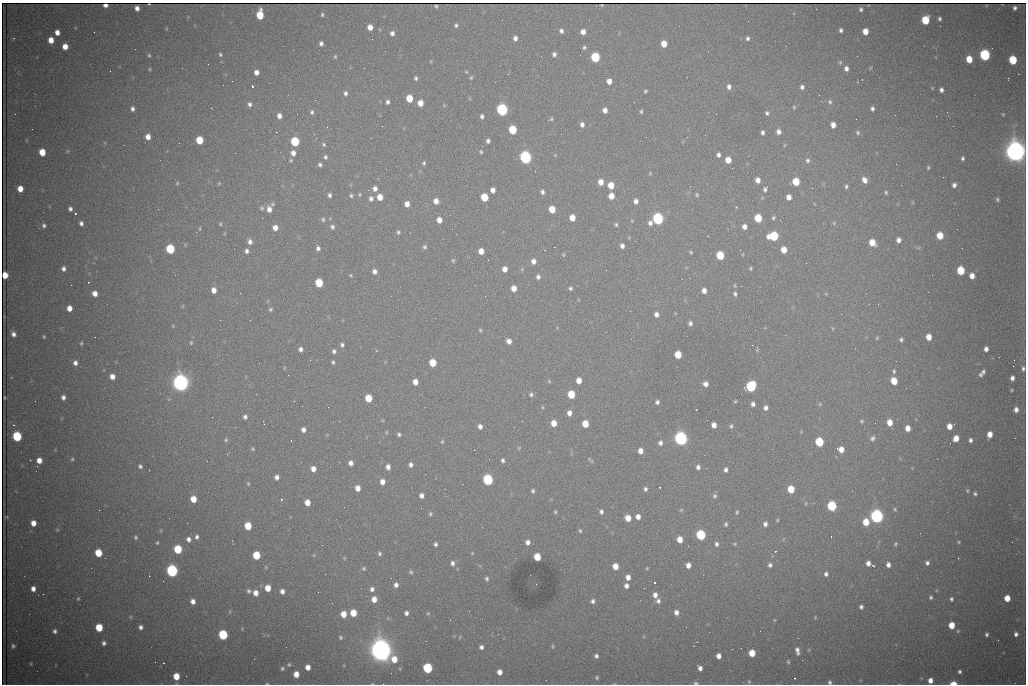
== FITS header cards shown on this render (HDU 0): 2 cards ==
NAXIS1  =                 1024 /fastest changing axis
NAXIS2  =                  682 /next to fastest changing axis

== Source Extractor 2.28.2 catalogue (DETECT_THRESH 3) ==
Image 1024 x 682 px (HDU 0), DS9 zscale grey, 1 PNG px = 1 image px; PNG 1028 x 686 px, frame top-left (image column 1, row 682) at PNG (2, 3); no overlay
Background 2370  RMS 30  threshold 90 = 3 sigma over >= 5 px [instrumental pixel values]
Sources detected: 500; all 500 listed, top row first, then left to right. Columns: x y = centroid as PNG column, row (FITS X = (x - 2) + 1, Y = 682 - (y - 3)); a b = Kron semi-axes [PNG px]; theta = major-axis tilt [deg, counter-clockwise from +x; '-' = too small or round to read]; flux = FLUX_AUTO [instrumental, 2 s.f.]
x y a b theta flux
149 4 3 2 - 1.1e+03
105 5 4 4 - 8.6e+03
602 5 3 2 - 1.8e+03
436 6 3 3 - 2.1e+03
137 8 5 4 - 1.0e+04
1015 8 4 4 - 5.7e+03
816 9 2 2 - 9.3e+02
861 9 4 3 - 4.3e+03
260 15 7 5 88 7.0e+04
322 15 4 3 - 2.8e+03
940 19 4 3 - 4.1e+03
925 20 6 5 - 7.9e+04
456 25 6 5 - 4.6e+03
370 27 5 5 - 1.7e+04
841 30 4 3 - 5.1e+03
561 31 4 4 - 5.9e+03
865 31 5 5 - 2.3e+04
57 32 5 4 - 1.4e+04
94 32 2 2 - 1.4e+03
583 32 5 5 - 1.4e+04
392 33 5 5 - 7.5e+03
14 38 3 3 - 2.5e+03
515 38 5 4 - 8.2e+03
748 38 4 3 - 4.5e+03
372 39 2 2 - 1.1e+03
51 40 5 5 - 2.4e+04
321 43 5 4 - 6.2e+03
664 44 5 5 - 2.9e+04
65 46 5 5 - 2.2e+04
584 47 5 4 - 4.0e+03
293 50 2 2 - 8.9e+02
220 54 5 4 - 3.3e+03
554 54 5 5 - 6.6e+03
149 55 5 3 - 3.1e+03
985 55 6 5 - 3.0e+05
857 56 3 2 - 2.4e+03
335 57 5 4 - 2.6e+03
595 57 6 5 - 1.6e+05
969 59 6 5 - 4.0e+04
1013 60 6 5 - 9.7e+04
431 61 5 3 - 1.9e+03
840 62 6 6 - 3.5e+03
208 64 2 2 - 3.0e+03
846 68 5 5 - 8.7e+03
870 68 5 3 - 1.9e+03
149 69 5 3 - 2.2e+03
110 71 2 2 - 9.0e+02
256 72 5 4 - 1.2e+04
466 72 5 4 - 2.2e+03
1018 74 2 2 - 1.5e+04
687 77 2 2 - 9.9e+02
416 78 5 4 - 4.2e+03
471 78 6 5 - 3.1e+03
862 79 3 2 - 3.7e+03
609 81 5 5 - 1.6e+04
495 82 2 2 - 7.4e+02
252 86 3 3 - 9.6e+04
729 87 6 5 - 8.0e+03
802 87 5 5 - 6.7e+03
932 88 5 3 - 1.8e+03
941 90 5 4 - 7.3e+03
645 91 4 4 - 3.2e+03
345 93 5 4 - 5.9e+03
409 98 6 5 - 4.9e+04
315 100 2 2 - 1.1e+03
821 101 3 3 - 1.2e+03
387 102 5 4 - 5.8e+03
634 102 2 2 - 8.9e+02
830 102 7 6 - 4.9e+03
420 103 5 5 - 2.5e+04
250 104 6 6 - 6.5e+03
444 105 4 4 - 1.9e+03
794 107 5 4 - 3.0e+03
872 108 5 4 - 5.5e+03
132 109 5 4 - 6.9e+03
502 110 6 5 - 4.4e+05
605 110 5 4 - 1.2e+04
641 111 4 3 - 3.2e+03
312 112 6 5 - 4.9e+03
947 112 2 2 - 3.2e+03
767 113 5 5 - 4.4e+03
15 114 2 2 - 8.6e+02
297 114 2 2 - 2.2e+03
1003 114 3 3 - 1.8e+03
895 115 2 2 - 8.5e+02
279 116 5 4 - 1.1e+04
482 116 5 4 - 5.6e+03
551 119 6 4 31 3.4e+03
582 125 6 5 - 8.8e+03
833 125 5 4 - 1.5e+04
382 126 3 2 - 1.9e+03
513 130 6 5 - 9.8e+04
762 132 5 4 - 6.1e+03
778 132 6 5 - 1.0e+04
858 132 6 6 - 4.2e+03
148 137 5 5 - 1.6e+04
199 140 6 5 - 6.1e+04
488 141 4 4 - 5.8e+03
295 142 6 5 - 1.3e+05
179 143 2 2 - 4.0e+03
324 144 5 4 - 3.3e+03
124 145 2 2 - 1.7e+03
68 151 5 3 - 1.9e+03
42 152 6 5 - 4.1e+04
481 152 4 4 - 2.9e+03
1016 152 9 8 - 2.3e+06
235 153 2 2 - 1.4e+03
293 153 6 5 - 1.1e+04
555 155 4 4 - 1.7e+03
718 155 5 4 - 7.2e+03
325 157 5 5 - 4.4e+03
525 157 6 5 - 5.4e+05
963 158 5 4 - 4.4e+03
291 160 4 3 - 2.4e+03
728 160 5 5 - 2.4e+04
807 160 7 6 - 5.6e+03
424 163 5 4 - 3.8e+03
896 164 2 2 - 1.3e+03
320 165 4 4 - 4.5e+03
928 168 4 4 - 2.8e+03
650 173 5 4 - 2.2e+03
758 180 5 5 - 1.4e+04
864 180 7 5 -62 1.3e+04
601 182 6 5 - 2.0e+04
796 182 6 5 - 6.0e+04
177 183 5 4 - 2.6e+03
219 183 4 4 - 2.2e+03
611 185 5 5 - 3.6e+04
901 185 3 2 - 1.7e+03
954 185 5 4 - 7.3e+03
846 186 5 4 - 3.8e+03
812 188 2 2 - 3.0e+03
20 189 5 5 - 2.2e+04
375 189 6 5 - 1.0e+04
765 189 8 6 70 6.1e+03
368 190 2 2 - 8.4e+03
493 190 5 4 - 1.3e+04
542 192 6 5 - 6.4e+03
886 192 4 3 - 3.1e+03
329 195 4 4 - 5.7e+03
359 195 5 5 - 3.1e+03
697 195 6 5 - 3.2e+03
351 196 5 5 - 4.1e+03
611 196 5 5 - 2.5e+04
380 197 5 5 - 2.7e+04
484 197 6 5 - 6.2e+04
789 197 5 4 - 1.3e+04
371 198 6 6 - 7.8e+03
997 199 5 4 - 3.7e+03
436 201 6 5 - 1.5e+04
636 201 5 5 - 1.1e+04
912 202 5 3 - 2.1e+03
272 204 6 5 - 3.5e+03
407 204 5 5 - 1.5e+04
736 207 4 4 - 1.8e+03
262 208 5 5 - 3.6e+03
70 209 4 4 - 6.1e+03
269 209 7 6 - 1.3e+04
552 209 5 5 - 3.9e+04
75 213 3 3 - 3.3e+03
330 218 5 3 - 1.9e+03
572 218 5 5 - 2.7e+04
758 218 6 5 - 7.0e+04
773 218 6 5 - 3.9e+03
323 219 6 4 89 3.8e+03
658 219 6 5 - 3.7e+05
439 220 5 5 - 1.6e+04
780 220 3 2 - 2.3e+03
632 221 4 4 - 1.8e+03
81 223 5 4 - 6.7e+03
650 223 6 6 - 8.4e+03
834 223 5 5 - 2.7e+03
220 224 4 4 - 2.6e+03
616 224 5 4 - 3.5e+03
44 225 5 4 - 4.8e+03
332 227 6 5 - 4.9e+03
744 227 5 5 - 1.2e+04
200 228 6 3 -90 2.1e+03
275 228 6 5 - 1.5e+04
398 232 5 4 - 3.8e+03
410 233 2 2 - 9.9e+02
774 236 7 6 - 1.3e+05
940 236 5 5 - 4.8e+04
899 240 5 4 - 9.7e+03
250 242 6 5 - 8.7e+03
872 242 6 5 - 3.6e+04
622 246 5 4 - 8.5e+03
425 247 5 5 - 4.3e+03
318 248 5 4 - 6.7e+03
170 249 6 5 - 1.3e+05
545 250 2 2 - 1.5e+03
740 250 2 2 - 1.1e+03
784 250 5 5 - 2.8e+04
247 251 6 4 -87 6.3e+03
481 251 5 5 - 2.1e+04
691 252 5 4 - 2.7e+03
563 254 6 4 87 2.7e+03
743 254 5 3 - 1.8e+03
720 255 6 5 - 8.1e+04
453 260 5 4 - 2.9e+03
488 260 3 2 - 2.3e+03
533 261 6 5 - 1.1e+04
806 263 2 2 - 1.1e+03
750 268 5 4 - 2.9e+03
64 269 5 5 - 7.4e+03
505 269 5 5 - 1.5e+04
522 269 6 4 47 2.7e+03
606 270 2 2 - 1.2e+03
961 270 6 5 - 8.3e+04
375 271 6 5 - 9.3e+03
5 275 5 5 - 3.4e+04
350 275 5 4 - 2.5e+03
932 275 2 2 - 9.9e+02
972 276 5 5 - 1.7e+04
538 277 6 5 - 6.7e+03
319 283 6 5 - 8.9e+04
71 285 2 2 - 6.9e+03
735 285 5 4 - 2.4e+03
514 288 5 4 - 2.0e+04
570 288 4 4 - 4.1e+03
214 290 6 5 - 1.6e+04
704 291 5 4 - 1.3e+04
95 293 5 5 - 1.6e+04
240 293 2 2 - 9.0e+02
735 294 6 5 - 4.7e+03
826 294 4 4 - 2.1e+03
878 304 2 2 - 1.4e+03
183 306 5 3 - 1.8e+03
69 308 5 5 - 1.7e+04
270 309 5 5 - 3.6e+03
656 314 5 5 - 9.1e+03
841 314 2 2 - 2.5e+03
220 320 2 2 - 9.1e+02
690 323 5 5 - 5.8e+03
173 326 4 4 - 2.0e+03
480 330 4 4 - 2.7e+03
755 330 2 2 - 1.3e+03
13 334 5 4 - 8.9e+03
44 337 4 3 - 2.5e+03
95 337 2 2 - 9.2e+02
929 337 5 5 - 2.4e+04
877 338 4 3 - 2.3e+03
901 339 5 5 - 4.5e+03
509 341 6 5 - 1.2e+04
81 343 4 3 - 2.7e+03
191 343 5 4 - 2.7e+03
342 345 4 4 - 4.8e+03
752 345 2 2 - 4.3e+03
300 349 5 5 - 7.7e+03
757 349 7 3 -85 2.6e+03
986 349 5 4 - 9.9e+03
334 351 4 4 - 5.4e+03
678 355 5 5 - 5.0e+04
999 357 2 2 - 9.1e+02
310 360 2 2 - 3.2e+03
1014 360 3 2 - 2.4e+03
333 362 4 3 - 3.4e+03
75 363 6 5 - 9.0e+03
259 363 2 2 - 1.7e+03
433 363 6 5 - 5.6e+04
1013 366 2 2 - 2.1e+04
1023 368 7 5 85 5.5e+03
894 371 6 4 -87 3.2e+03
983 372 5 4 - 5.1e+03
288 375 3 2 - 1.7e+03
981 375 5 4 - 4.3e+03
112 376 5 5 - 1.5e+04
1012 378 5 4 - 8.5e+03
579 380 5 4 - 2.2e+04
549 381 5 4 - 2.4e+03
894 381 6 5 - 3.9e+04
415 382 5 5 - 1.6e+04
180 383 8 7 - 1.4e+06
705 384 5 5 - 1.1e+04
751 386 7 6 - 2.2e+05
1012 390 3 3 - 2.2e+03
256 394 2 2 - 1.8e+03
531 394 6 5 - 5.1e+03
571 394 6 5 - 6.7e+04
63 397 5 4 - 7.4e+03
4 398 3 2 - 1.8e+03
368 398 6 5 - 5.3e+04
35 401 2 2 - 1.4e+03
294 401 2 2 - 1.3e+03
735 401 4 3 - 2.3e+03
657 402 4 4 - 5.5e+03
753 404 5 4 - 7.9e+03
820 404 5 5 - 2.5e+03
542 407 5 4 - 2.5e+03
766 408 6 5 - 8.0e+03
696 409 2 2 - 1.3e+03
1016 409 6 5 - 1.1e+04
569 413 5 5 - 1.1e+04
245 417 5 4 - 5.8e+03
897 419 2 2 - 1.0e+03
339 421 2 2 - 1.4e+03
862 421 5 4 - 2.8e+03
890 422 5 5 - 2.6e+04
554 423 5 5 - 2.6e+04
875 423 2 2 - 1.7e+03
264 424 3 2 - 1.6e+03
585 424 5 5 - 4.1e+04
954 424 2 2 - 9.8e+03
14 425 4 4 - 2.2e+03
714 425 5 4 - 1.5e+04
480 426 5 4 - 9.2e+03
731 426 6 4 72 3.9e+03
949 426 5 5 - 2.0e+04
235 427 2 2 - 3.2e+03
908 428 5 4 - 1.9e+04
303 430 5 5 - 9.9e+03
386 432 6 4 71 2.5e+03
399 434 4 4 - 4.4e+03
990 434 6 4 83 2.1e+04
17 436 6 5 - 1.6e+05
872 438 7 6 - 5.9e+03
956 438 6 5 - 2.3e+04
681 439 6 6 - 8.0e+05
226 440 5 5 - 3.1e+03
970 440 4 4 - 5.6e+03
379 442 2 2 - 8.9e+02
442 442 5 4 - 2.4e+03
819 442 6 5 - 1.2e+05
660 443 6 5 - 7.5e+03
519 448 6 5 - 2.7e+03
253 449 5 4 - 2.9e+03
841 449 6 5 - 2.0e+04
640 451 5 4 - 1.5e+04
72 459 5 4 - 3.1e+03
30 460 3 2 - 2.5e+03
39 460 5 5 - 1.8e+04
503 460 5 4 - 5.0e+03
590 460 9 3 -40 3.1e+03
351 463 5 5 - 1.0e+04
411 465 5 4 - 7.2e+03
587 465 2 2 - 5.5e+03
140 466 5 4 - 4.5e+03
388 467 5 4 - 1.2e+04
698 467 5 5 - 7.2e+03
313 469 5 5 - 1.4e+04
149 470 3 2 - 2.9e+03
726 470 5 4 - 6.9e+03
277 477 4 4 - 8.8e+03
488 480 6 5 - 2.5e+05
382 482 5 5 - 1.6e+04
248 483 6 4 -75 3.0e+03
463 484 2 2 - 1.1e+03
660 487 3 2 - 2.5e+03
357 488 5 5 - 1.7e+04
645 489 5 5 - 5.3e+03
791 489 6 5 - 5.1e+04
967 490 5 5 - 2.6e+03
533 491 5 4 - 4.4e+03
716 491 3 2 - 2.5e+03
852 491 3 2 - 1.8e+03
975 494 4 3 - 3.7e+03
421 495 5 4 - 1.0e+04
714 496 5 5 - 4.1e+03
193 499 5 5 - 2.9e+04
281 499 3 2 - 2.4e+03
307 503 5 5 - 2.1e+04
806 503 5 3 - 2.0e+03
832 506 6 5 - 1.8e+05
344 507 2 2 - 4.0e+03
895 509 6 4 -52 3.3e+03
99 510 2 2 - 9.4e+02
681 510 5 5 - 2.6e+03
601 511 5 4 - 6.0e+03
555 512 4 3 - 2.9e+03
737 512 5 3 - 2.9e+03
430 514 6 5 - 3.8e+03
877 516 6 6 - 7.7e+05
7 517 3 2 - 1.4e+03
638 517 5 4 - 1.3e+04
628 518 5 5 - 2.6e+04
777 520 3 3 - 2.1e+03
866 522 6 5 - 4.3e+04
33 523 5 5 - 1.9e+04
726 524 5 4 - 3.8e+03
765 524 5 4 - 7.1e+03
248 526 6 5 - 5.9e+04
57 529 5 4 - 2.0e+03
580 531 5 4 - 3.1e+03
701 535 6 5 - 1.9e+05
135 537 5 5 - 3.5e+03
197 537 6 5 - 6.1e+03
831 537 3 2 - 2.3e+03
188 539 6 6 - 9.1e+03
680 539 5 5 - 2.4e+04
528 542 5 5 - 9.9e+03
958 542 4 3 - 2.3e+03
1012 542 2 2 - 8.5e+02
157 543 4 4 - 2.5e+03
435 544 4 4 - 5.0e+03
717 544 6 4 -78 5.6e+03
735 544 6 4 1 2.5e+03
895 544 6 5 - 3.9e+03
178 549 6 5 - 9.5e+04
775 551 3 3 - 4.3e+03
98 553 6 5 - 5.4e+04
472 553 5 4 - 2.1e+03
380 554 5 5 - 4.3e+03
256 555 6 5 - 7.4e+04
314 555 6 3 72 2.0e+03
537 557 5 5 - 5.0e+04
344 558 5 4 - 2.1e+03
958 558 2 2 - 1.6e+03
452 563 6 5 - 7.4e+03
868 563 5 4 - 1.2e+04
927 563 5 5 - 6.0e+03
688 565 5 4 - 1.4e+04
770 565 5 5 - 5.5e+03
888 565 6 5 - 9.9e+03
615 566 5 5 - 2.7e+04
874 566 5 3 - 2.6e+03
266 567 5 4 - 2.1e+03
364 568 6 5 - 3.2e+03
647 568 4 3 - 1.9e+03
172 571 6 5 - 4.8e+05
411 572 6 4 -61 3.6e+03
826 574 5 5 - 6.0e+03
149 576 2 2 - 1.2e+03
628 577 5 4 - 1.4e+04
487 579 6 5 - 4.4e+03
654 583 3 3 - 1.0e+05
536 584 2 2 - 9.6e+02
396 585 5 5 - 8.9e+03
626 586 5 5 - 9.3e+03
268 588 6 5 - 3.0e+04
644 588 2 2 - 1.1e+03
33 589 5 4 - 1.1e+04
372 589 6 5 - 7.7e+03
249 591 6 5 - 5.2e+03
282 591 5 5 - 9.8e+03
256 593 6 5 - 1.6e+04
43 594 2 2 - 9.7e+03
655 595 6 5 - 1.1e+04
366 596 2 2 - 8.2e+02
931 597 5 5 - 4.4e+03
1007 598 5 5 - 3.1e+04
78 599 5 3 - 2.4e+03
374 599 6 5 - 1.8e+04
951 599 5 4 - 4.6e+03
193 601 6 5 - 1.2e+04
593 601 6 5 - 5.9e+03
658 601 7 6 - 6.9e+03
861 607 4 4 - 5.5e+03
230 611 6 4 71 2.7e+03
676 612 5 5 - 1.1e+04
353 613 5 5 - 4.2e+04
406 613 4 4 - 6.8e+03
428 613 5 4 - 2.6e+03
343 614 5 5 - 2.6e+04
131 617 6 4 89 2.3e+03
815 617 5 3 - 1.9e+03
775 620 5 3 - 1.8e+03
952 625 5 5 - 3.8e+04
140 627 5 4 - 6.8e+03
686 627 2 2 - 9.1e+02
99 628 6 5 - 6.2e+04
55 631 4 4 - 5.6e+03
958 631 5 4 - 2.6e+03
1016 634 5 5 - 6.8e+03
223 635 6 5 - 1.6e+05
987 635 4 3 - 4.3e+03
644 636 5 3 - 1.9e+03
340 637 4 4 - 3.2e+03
460 637 5 3 - 2.2e+03
998 640 2 2 - 1.6e+03
104 643 5 4 - 5.9e+03
13 646 5 5 - 4.7e+03
553 646 5 4 - 2.5e+03
481 647 5 5 - 7.1e+03
381 650 10 9 - 2.6e+06
809 650 5 4 - 2.2e+03
797 651 9 5 -80 1.0e+04
752 653 5 5 - 4.1e+04
596 656 4 4 - 5.8e+03
719 656 5 4 - 1.3e+04
254 659 2 2 - 5.7e+03
394 659 6 6 - 2.9e+04
788 662 5 4 - 3.0e+03
31 664 4 3 - 2.2e+03
289 665 6 5 - 3.7e+03
308 667 5 4 - 1.5e+04
282 668 6 5 - 4.6e+03
428 668 6 5 - 1.8e+05
700 668 5 4 - 9.5e+03
960 671 4 3 - 4.5e+03
499 672 5 4 - 1.5e+04
296 674 6 5 - 2.1e+04
176 676 5 5 - 3.5e+04
597 677 5 4 - 3.0e+03
794 678 3 2 - 2.9e+03
930 680 5 4 - 1.4e+04
749 682 5 4 - 2.7e+03
830 682 6 5 - 4.9e+03
696 683 6 4 -2 3.8e+03
953 683 5 3 - 2.7e+04
267 684 4 3 - 1.9e+03
At the frame edge (FLAGS 8, measured only in part): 9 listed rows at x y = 149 4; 105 5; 1016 152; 5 275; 1023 368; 830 682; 696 683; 953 683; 267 684

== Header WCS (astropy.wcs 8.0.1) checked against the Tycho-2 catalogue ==
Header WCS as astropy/WCSLIB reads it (CRVAL/CRPIX/CD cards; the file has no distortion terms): RA---TAN/DEC--TAN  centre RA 06:56:09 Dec +31:26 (104.04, +31.43 deg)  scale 1.44 arcsec/px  FOV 24.5' x 16.3'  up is -93 deg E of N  parity flipped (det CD > 0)
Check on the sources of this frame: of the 60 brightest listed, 10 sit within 2.2 arcsec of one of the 16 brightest Tycho-2 stars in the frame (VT <= 13.07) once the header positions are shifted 0.67 arcsec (0.33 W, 0.58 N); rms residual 1.37 arcsec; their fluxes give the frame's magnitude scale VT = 25.41 - 2.5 log10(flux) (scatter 0.35 mag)
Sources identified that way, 10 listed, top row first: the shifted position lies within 2.2 arcsec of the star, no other Tycho-2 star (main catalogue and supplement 1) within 4.4 arcsec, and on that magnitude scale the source's flux lands within +1.5 / -3 mag of the star's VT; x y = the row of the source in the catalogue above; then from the Tycho-2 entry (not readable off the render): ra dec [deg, ICRS J2000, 3 dp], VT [Tycho-2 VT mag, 2 dp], TYC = Tycho-2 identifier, HIP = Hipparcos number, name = IAU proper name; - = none
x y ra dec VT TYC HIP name
595 57 103.904 +31.460 12.65 2437-721-1 - -
525 157 103.952 +31.434 11.53 2437-424-1 - -
658 219 103.978 +31.488 11.51 2437-421-1 - -
774 236 103.984 +31.534 11.82 2437-428-1 - -
170 249 104.002 +31.294 13.07 2437-1012-1 - -
180 383 104.065 +31.301 9.89 2437-425-1 - -
751 386 104.055 +31.528 12.03 2437-1294-1 - -
681 439 104.081 +31.501 10.83 2437-37-1 - -
381 650 104.185 +31.385 8.52 2437-370-1 33393 -
428 668 104.192 +31.404 11.68 2437-91-1 - -